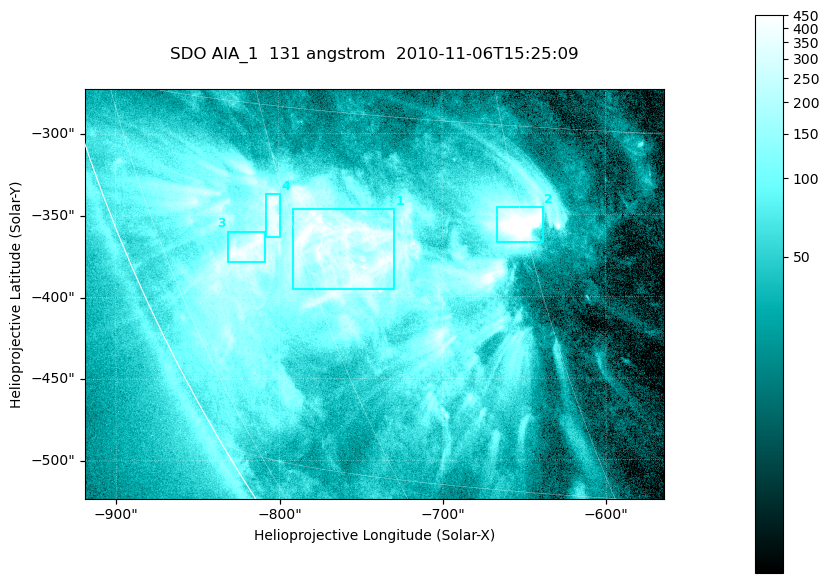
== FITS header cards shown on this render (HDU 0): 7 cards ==
TELESCOP= 'SDO     '           /
INSTRUME= 'AIA_1   '           /
WAVELNTH=                  131 /
WAVEUNIT= 'angstrom'           /
DATE-OBS= '2010-11-06T15:25:09.62' /
CTYPE1  = 'HPLN-TAN'           /
CTYPE2  = 'HPLT-TAN'           /

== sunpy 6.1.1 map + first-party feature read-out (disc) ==
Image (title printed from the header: SDO AIA_1  131 angstrom  2010-11-06T15:25:09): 590 x 417 px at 0.601 arcsec/px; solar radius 968 arcsec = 1612 px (partial field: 2.7% of the solar disc is inside the frame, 89% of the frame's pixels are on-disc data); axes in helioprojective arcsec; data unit not stated in the header (colour bar unlabelled)
Pointing: header CRPIX1/2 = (2045.07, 2040.72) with CRVAL1/2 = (0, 0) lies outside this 590 x 417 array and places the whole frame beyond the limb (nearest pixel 1.35 R_sun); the SolarSoft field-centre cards XCEN/YCEN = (-741.4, -398.2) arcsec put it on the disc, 766 arcsec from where CRPIX/CRVAL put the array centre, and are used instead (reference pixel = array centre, CRVAL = XCEN/YCEN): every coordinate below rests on XCEN/YCEN
Orientation: roll -0.139 deg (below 1 deg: not rotated)
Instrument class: DISC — disc imager (sunpy class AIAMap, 131 A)
Bright regions (active regions / flare kernels): reference = the on-disc median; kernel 5 px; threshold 5 sigma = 257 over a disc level ~52.2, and >= 1.15x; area >= 246 px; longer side >= 5 px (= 3 arcsec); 4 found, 4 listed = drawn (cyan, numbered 1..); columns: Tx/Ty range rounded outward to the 2 arcsec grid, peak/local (2 s.f.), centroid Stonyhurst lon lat
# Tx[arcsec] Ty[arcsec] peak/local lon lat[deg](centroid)
1 -792..-728 -396..-346 9.6 -56 -20
2 -666..-638 -368..-344 17 -45 -19
3 -832..-808 -380..-360 9.3 -65 -21
4 -808..-798 -364..-336 7.7 -61 -19
Off-limb structures (1.02-1.3 R_sun): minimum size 123 px: none found